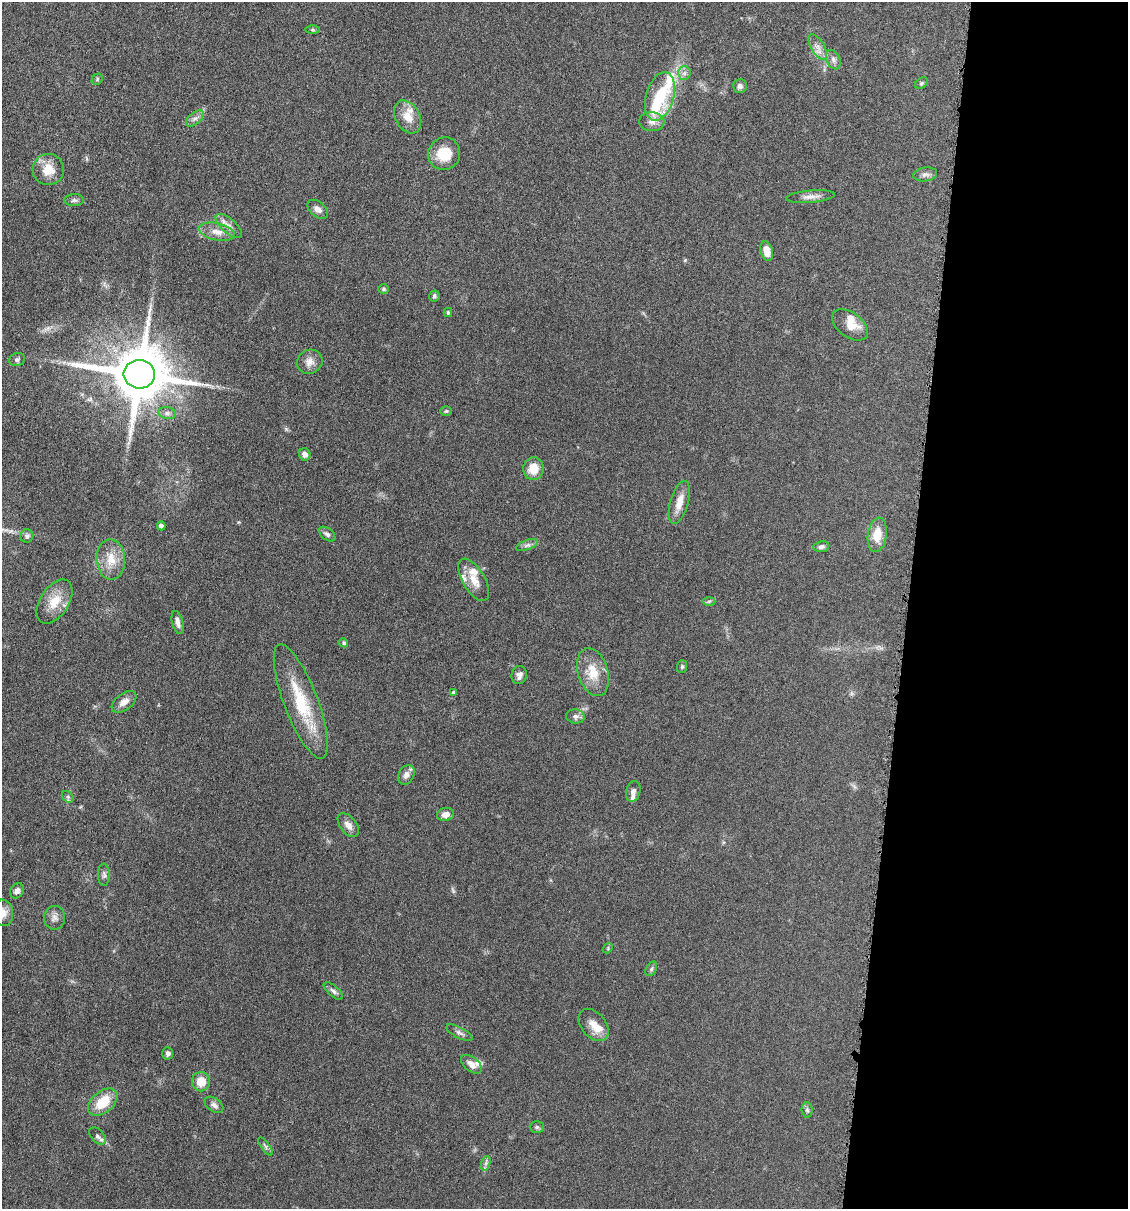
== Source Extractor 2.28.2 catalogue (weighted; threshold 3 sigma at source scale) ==
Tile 12 of 4 x 4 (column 4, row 3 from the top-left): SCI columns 3495-4620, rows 1212-2418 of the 4852 x 4836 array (HDU 1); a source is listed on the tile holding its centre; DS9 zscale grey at full resolution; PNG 1130 x 1211 px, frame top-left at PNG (2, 2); each listed source drawn as its Kron ellipse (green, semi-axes under 4 px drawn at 4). Shown black and unused: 20% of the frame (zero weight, under 4 of 8 exposures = <1% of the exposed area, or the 3 px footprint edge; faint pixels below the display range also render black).
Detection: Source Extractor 2.28.2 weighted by HDU 2 'WHT'; one run over the whole footprint, this tile lists its part. Background 0.0485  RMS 0.004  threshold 0.0163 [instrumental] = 3 sigma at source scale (4.09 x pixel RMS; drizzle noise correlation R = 1.36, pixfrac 0.8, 0.05/0.05 arcsec/px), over >= 5 px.
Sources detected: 83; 2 inside a brighter object's white glare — neither listed nor drawn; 6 inside a brighter listed object's ellipse — not listed separately; the other 75 listed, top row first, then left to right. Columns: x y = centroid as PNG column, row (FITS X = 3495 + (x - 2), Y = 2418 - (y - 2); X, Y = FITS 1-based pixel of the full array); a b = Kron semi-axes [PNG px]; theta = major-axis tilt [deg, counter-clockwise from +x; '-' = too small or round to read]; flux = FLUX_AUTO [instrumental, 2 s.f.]
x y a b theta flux
313 30 7 4 -1 0.57
818 47 14 6 -60 2.3
833 60 10 6 -67 1.4
684 73 7 6 - 1.2
97 79 6 5 - 0.49
921 83 7 5 41 0.59
740 86 7 7 - 1.2
660 96 25 14 74 16
408 117 17 12 -61 5.6
195 119 10 5 40 1.5
652 122 13 9 -3 2.5
444 154 16 16 - 8.9
48 169 15 15 - 6.4
925 174 12 7 8 1.4
810 197 24 6 5 2.5
74 200 10 6 1 1.1
318 209 12 7 -40 2
229 226 16 7 -41 2.5
217 232 18 8 -12 3.6
767 251 10 6 -73 4.2
384 289 5 5 - 0.53
434 296 5 5 - 0.82
448 312 4 3 - 0.54
850 325 20 12 -37 4.3
17 360 8 6 22 0.84
310 362 13 11 29 2.8
139 374 16 14 -5 2800
446 411 6 5 - 0.56
167 413 9 6 -10 1.2
305 454 6 5 - 1.9
533 469 11 10 - 5.5
679 502 22 9 74 4.4
161 526 4 4 - 1.9
327 534 9 5 -38 1.2
877 535 17 9 82 6.6
27 536 6 6 - 1.1
527 545 11 5 20 1.2
821 547 8 5 8 1.2
111 559 20 14 -87 6.4
474 580 24 11 -59 5.2
709 601 6 4 2 0.58
55 602 25 14 57 7
178 622 12 5 -76 1.9
344 643 5 4 - 0.68
682 666 6 5 - 0.67
593 672 25 15 -73 7.8
519 675 9 7 84 1.6
454 692 4 4 - 0.57
124 702 14 8 37 2.6
301 702 61 17 -69 20
575 716 9 7 -9 1.3
406 775 10 7 60 2
633 791 10 7 76 1.4
68 797 6 5 - 0.66
446 814 9 6 12 2.5
348 825 14 8 -51 2.4
104 875 11 6 90 1.1
17 891 8 6 56 1.6
3 913 13 10 -79 2.8
55 918 12 10 89 2
608 948 5 4 - 0.46
651 969 8 5 60 0.8
333 991 12 5 -42 1.1
594 1025 18 12 -49 4.3
459 1033 14 5 -27 1.3
168 1053 6 5 - 1.2
471 1064 12 7 -38 2.6
201 1082 9 9 - 5.4
103 1102 17 10 40 9.4
214 1105 10 6 -36 1.4
807 1110 7 5 -88 0.81
537 1127 7 6 - 0.75
97 1136 10 6 -47 1.2
265 1146 11 4 -54 0.87
486 1163 7 4 72 0.81
Isophote crosses this tile's border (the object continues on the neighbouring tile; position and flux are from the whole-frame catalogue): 1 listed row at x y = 3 913